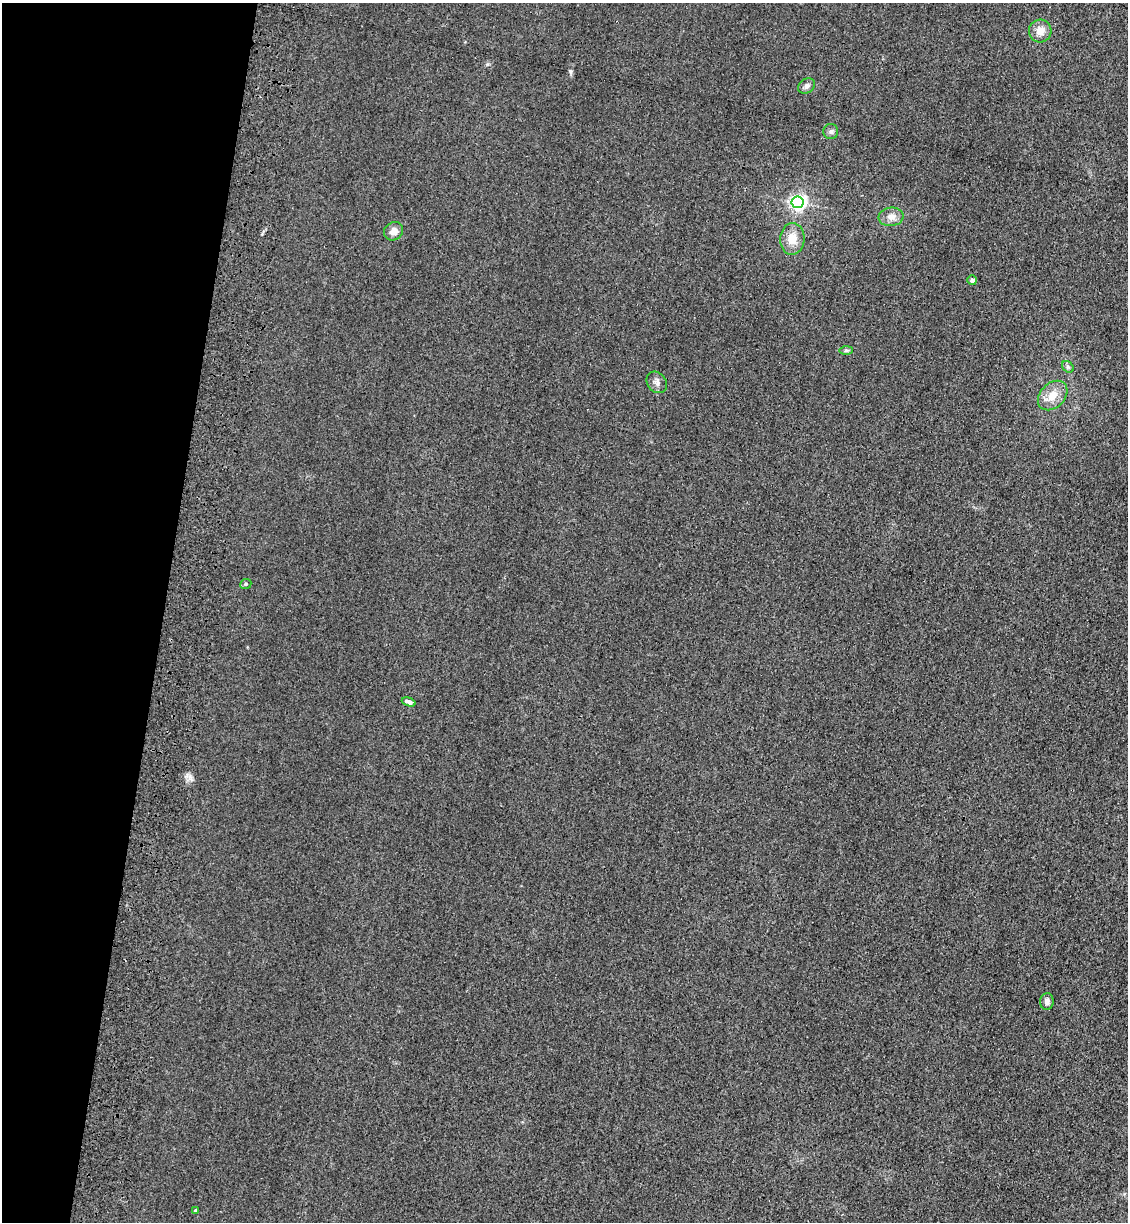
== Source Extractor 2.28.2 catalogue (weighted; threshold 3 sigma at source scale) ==
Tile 9 of 4 x 4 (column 1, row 3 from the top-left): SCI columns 234-1359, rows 1245-2464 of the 5085 x 4929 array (HDU 1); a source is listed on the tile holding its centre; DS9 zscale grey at full resolution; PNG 1130 x 1224 px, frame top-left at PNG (2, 3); each listed source drawn as its Kron ellipse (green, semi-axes under 4 px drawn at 4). Shown black and unused: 14% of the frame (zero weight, under 3 of 4 exposures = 6% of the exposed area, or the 3 px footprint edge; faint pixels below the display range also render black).
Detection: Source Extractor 2.28.2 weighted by HDU 2 'WHT'; one run over the whole footprint, this tile lists its part. Background 0.0311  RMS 0.0056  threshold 0.0251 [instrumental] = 3 sigma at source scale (4.5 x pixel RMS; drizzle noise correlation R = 1.50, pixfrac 1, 0.05/0.05 arcsec/px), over >= 5 px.
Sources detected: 16; all 16 listed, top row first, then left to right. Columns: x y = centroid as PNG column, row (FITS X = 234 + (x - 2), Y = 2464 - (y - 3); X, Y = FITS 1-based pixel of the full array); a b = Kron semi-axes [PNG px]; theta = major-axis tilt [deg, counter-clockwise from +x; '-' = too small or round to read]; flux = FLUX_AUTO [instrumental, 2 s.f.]
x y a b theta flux
1040 31 11 11 - 5.6
806 86 9 7 35 2.2
831 131 7 7 - 1.7
798 202 6 6 - 160
891 217 12 9 7 4
394 231 10 8 35 3.9
792 239 16 12 87 8.5
972 280 5 4 - 2.2
846 350 7 4 0 1
1068 367 6 5 - 1.2
657 382 11 9 -52 2.7
1053 395 17 12 45 8.3
246 584 6 4 22 0.9
409 702 7 4 -19 3.3
1047 1001 8 7 - 2
195 1210 4 4 - 0.83
Unlisted compact peaks at least as high as the median listed source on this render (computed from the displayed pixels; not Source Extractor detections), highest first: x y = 570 71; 190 777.